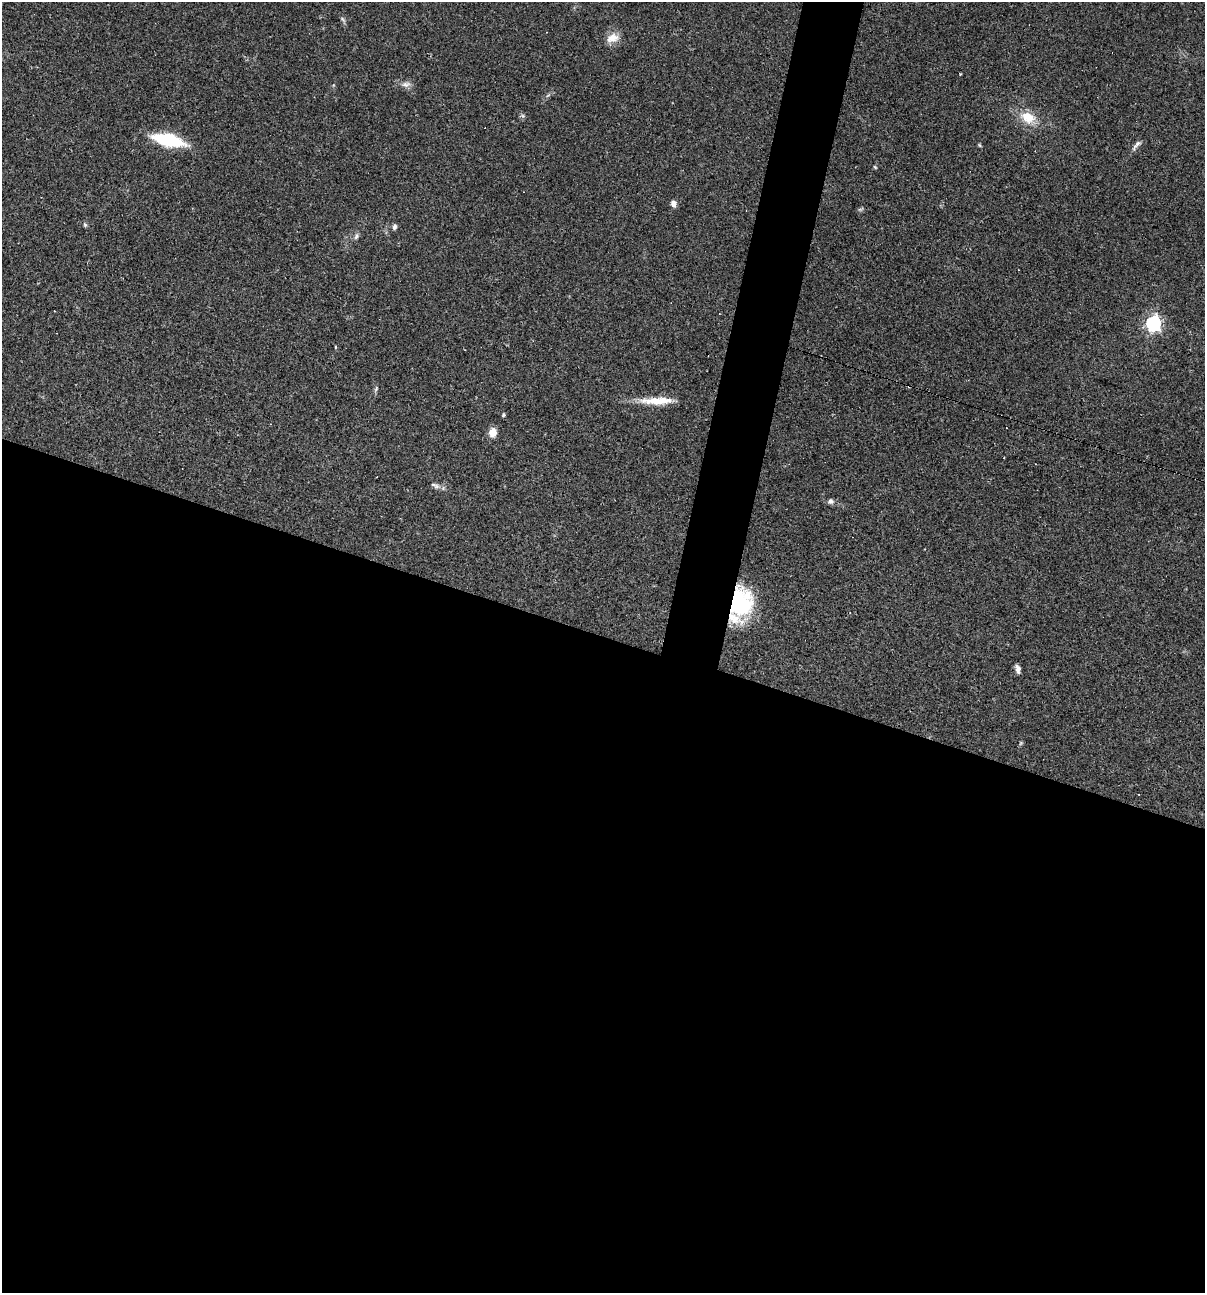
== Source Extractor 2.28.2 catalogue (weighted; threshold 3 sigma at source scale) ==
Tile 14 of 4 x 4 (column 2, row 4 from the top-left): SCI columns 1452-2654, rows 1-1291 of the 5184 x 5165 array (HDU 1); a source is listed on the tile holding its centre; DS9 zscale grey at full resolution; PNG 1207 x 1295 px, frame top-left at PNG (2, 2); no overlay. Shown black and unused: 54% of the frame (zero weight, under 2 of 3 exposures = <1% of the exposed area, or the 3 px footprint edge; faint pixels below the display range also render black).
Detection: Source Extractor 2.28.2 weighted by HDU 2 'WHT'; one run over the whole footprint, this tile lists its part. Background 0.0493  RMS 0.005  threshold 0.0227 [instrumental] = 3 sigma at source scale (4.5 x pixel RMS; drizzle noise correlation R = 1.50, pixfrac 1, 0.05/0.05 arcsec/px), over >= 5 px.
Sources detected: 26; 4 cosmic-ray / hot-pixel residue — not listed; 1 inside a brighter listed object's ellipse — not listed separately; the other 21 listed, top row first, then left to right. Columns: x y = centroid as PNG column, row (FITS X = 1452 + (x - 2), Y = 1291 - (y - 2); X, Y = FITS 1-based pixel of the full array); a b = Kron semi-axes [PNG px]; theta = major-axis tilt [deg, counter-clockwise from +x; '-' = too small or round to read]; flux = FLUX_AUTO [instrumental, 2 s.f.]
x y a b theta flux
343 19 11 3 -45 0.85
612 38 16 11 16 5.7
406 84 13 7 6 2.5
1028 117 20 14 -22 10
168 140 33 12 -13 28
979 145 6 3 -70 0.56
1137 145 15 5 48 2
875 167 5 3 - 0.5
673 204 7 6 - 2.3
85 225 6 5 - 0.78
394 227 7 5 81 1.5
356 236 9 5 59 1.3
1153 323 7 6 - 130
376 389 8 4 68 0.88
656 401 44 9 2 11
503 415 5 4 - 0.66
493 432 9 8 - 5.1
437 486 7 7 - 1.5
831 501 8 7 - 1.6
739 602 26 21 85 55
1018 669 10 5 -77 2
Overlapping masked pixels (flux is a lower limit): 1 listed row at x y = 739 602